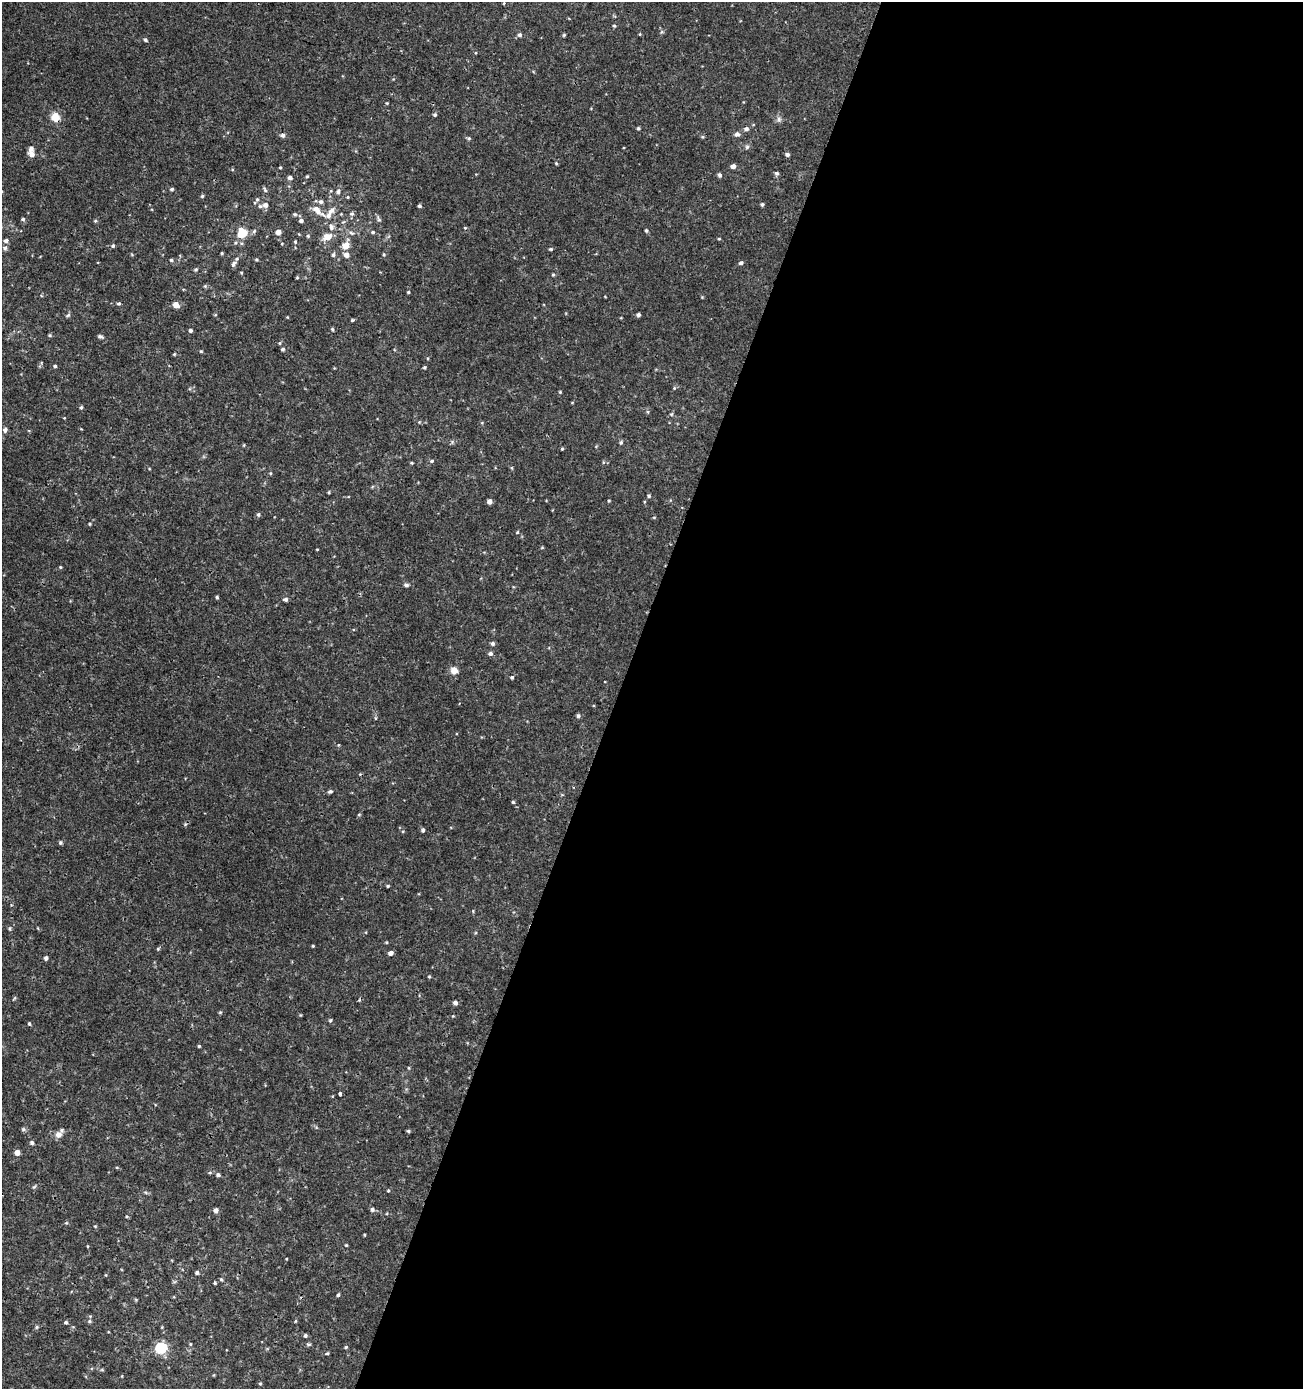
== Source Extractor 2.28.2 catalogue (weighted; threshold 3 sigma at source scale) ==
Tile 12 of 4 x 4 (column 4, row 3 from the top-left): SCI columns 4180-5480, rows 1388-2774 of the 5691 x 5559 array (HDU 1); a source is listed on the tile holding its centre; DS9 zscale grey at full resolution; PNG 1305 x 1391 px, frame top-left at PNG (2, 2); no overlay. Shown black and unused: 53% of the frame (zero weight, under 3 of 4 exposures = <1% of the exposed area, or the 3 px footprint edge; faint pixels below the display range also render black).
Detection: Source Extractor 2.28.2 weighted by HDU 2 'WHT'; one run over the whole footprint, this tile lists its part. Background 0.00114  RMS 9.0e-04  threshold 0.00403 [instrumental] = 3 sigma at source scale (4.5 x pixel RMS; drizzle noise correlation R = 1.50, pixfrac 1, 0.0396/0.0396 arcsec/px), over >= 5 px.
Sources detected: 174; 3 cosmic-ray / hot-pixel residue — not listed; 4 inside a brighter listed object's ellipse — not listed separately; the other 167 listed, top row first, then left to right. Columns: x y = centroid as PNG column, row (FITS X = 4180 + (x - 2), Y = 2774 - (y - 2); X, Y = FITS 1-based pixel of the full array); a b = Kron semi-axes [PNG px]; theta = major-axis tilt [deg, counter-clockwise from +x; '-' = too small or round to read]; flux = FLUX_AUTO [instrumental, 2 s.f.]
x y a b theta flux
504 3 4 3 - 0.07
614 26 5 3 - 0.091
640 34 4 4 - 0.079
520 35 5 5 - 0.22
564 35 4 4 - 0.11
145 40 5 4 - 0.15
387 103 4 3 - 0.079
435 115 4 4 - 0.15
55 117 11 10 - 0.98
779 119 8 6 -70 0.24
638 128 4 4 - 0.11
746 129 6 5 - 0.26
737 134 6 5 - 0.32
282 135 5 5 - 0.26
469 138 6 4 -21 0.13
747 147 6 5 - 0.17
32 154 8 6 -46 0.5
787 154 5 4 - 0.21
556 163 4 4 - 0.091
733 166 5 4 - 0.44
280 167 3 2 - 0.089
777 173 5 5 - 0.2
720 175 5 5 - 0.2
307 176 4 4 - 0.082
290 178 4 4 - 0.27
172 189 4 3 - 0.14
265 190 8 4 -63 0.13
338 191 7 5 73 0.23
202 196 4 4 - 0.12
348 197 4 3 - 0.082
257 199 5 4 - 0.12
321 202 6 5 - 0.2
762 204 4 3 - 0.15
265 205 7 6 - 0.43
419 206 4 4 - 0.15
315 209 10 9 - 0.49
332 210 20 7 29 0.61
295 214 6 4 -20 0.12
341 214 3 3 - 0.066
352 214 6 6 - 0.19
23 219 5 4 - 0.14
379 219 10 5 -66 0.2
95 221 5 4 - 0.098
301 221 4 4 - 0.21
331 227 10 7 -71 0.36
646 230 4 4 - 0.15
254 231 7 5 66 0.16
278 232 5 4 - 0.64
373 232 5 4 - 0.16
242 233 9 7 61 2
351 233 7 5 -21 0.22
308 236 4 4 - 0.11
327 237 10 7 17 0.88
719 239 4 3 - 0.08
6 241 6 5 - 0.23
295 242 4 3 - 0.094
113 246 5 4 - 0.14
345 246 5 5 - 1.5
5 248 6 5 - 0.21
551 249 4 4 - 0.12
222 253 4 3 - 0.1
333 255 5 4 - 0.18
346 255 5 5 - 0.55
384 255 4 3 - 0.093
171 260 4 4 - 0.13
741 263 5 4 - 0.23
233 264 9 5 59 0.29
196 269 5 5 - 0.13
553 275 4 4 - 0.1
297 278 5 3 - 0.08
205 286 5 5 - 0.12
408 292 4 3 - 0.11
119 303 5 4 - 0.13
176 305 5 4 - 0.95
638 314 4 4 - 0.25
68 315 7 4 44 0.13
287 317 4 3 - 0.063
352 320 4 4 - 0.1
332 329 4 3 - 0.12
190 330 4 4 - 0.2
50 335 5 4 - 0.12
100 336 8 4 -9 0.17
279 343 4 4 - 0.097
283 349 4 4 - 0.16
201 351 4 4 - 0.1
174 354 4 3 - 0.091
55 366 4 4 - 0.15
424 367 4 4 - 0.12
674 388 5 4 - 0.11
560 392 4 3 - 0.083
81 407 5 4 - 0.14
648 412 5 3 - 0.11
671 414 6 4 45 0.11
64 418 3 3 - 0.056
419 422 4 4 - 0.082
5 430 5 5 - 0.27
621 442 5 5 - 0.15
244 445 4 4 - 0.083
562 449 4 3 - 0.091
432 461 5 4 - 0.14
411 463 4 3 - 0.11
270 473 5 3 - 0.083
329 492 4 3 - 0.098
649 496 5 4 - 0.14
609 501 4 3 - 0.081
489 502 4 4 - 0.48
258 514 5 5 - 0.15
90 524 4 3 - 0.099
517 532 5 4 - 0.08
317 549 3 2 - 0.063
60 567 4 4 - 0.092
406 585 7 5 -1 0.18
217 597 4 3 - 0.12
285 599 6 5 - 0.19
492 643 5 4 - 0.22
490 653 5 5 - 0.26
454 670 7 6 - 0.85
512 677 4 4 - 0.14
578 716 5 4 - 0.15
330 791 6 4 15 0.17
513 802 4 4 - 0.11
359 815 5 3 - 0.089
423 830 5 4 - 0.18
60 843 5 5 - 0.15
388 886 4 3 - 0.098
9 928 6 4 89 0.13
313 946 3 3 - 0.086
158 949 4 4 - 0.097
390 953 5 4 - 0.34
46 958 4 4 - 0.25
429 976 4 4 - 0.086
455 1003 4 4 - 0.33
220 1012 5 4 - 0.091
330 1020 5 4 - 0.12
29 1024 4 3 - 0.11
199 1046 3 3 - 0.099
340 1093 3 3 - 0.18
23 1129 6 5 - 0.14
408 1131 5 4 - 0.12
58 1135 9 8 - 0.49
32 1143 5 4 - 0.2
17 1153 4 4 - 0.72
117 1167 5 3 - 0.076
210 1173 5 3 - 0.099
218 1175 5 4 - 0.21
388 1191 4 3 - 0.092
372 1209 5 5 - 0.21
216 1210 5 4 - 0.4
364 1235 3 3 - 0.083
346 1245 4 4 - 0.082
286 1259 3 2 - 0.067
197 1273 5 4 - 0.18
221 1279 4 4 - 0.12
215 1283 4 3 - 0.13
338 1295 4 3 - 0.15
89 1321 5 5 - 0.14
295 1321 5 3 - 0.084
66 1322 4 4 - 0.17
37 1327 5 5 - 0.14
305 1336 4 4 - 0.18
190 1344 5 3 - 0.09
309 1344 6 3 18 0.13
346 1347 4 4 - 0.11
161 1348 6 5 - 9.7
327 1353 4 4 - 0.1
102 1370 6 3 -18 0.11
260 1384 4 4 - 0.1
Overlapping masked pixels (flux is a lower limit): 1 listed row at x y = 55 117